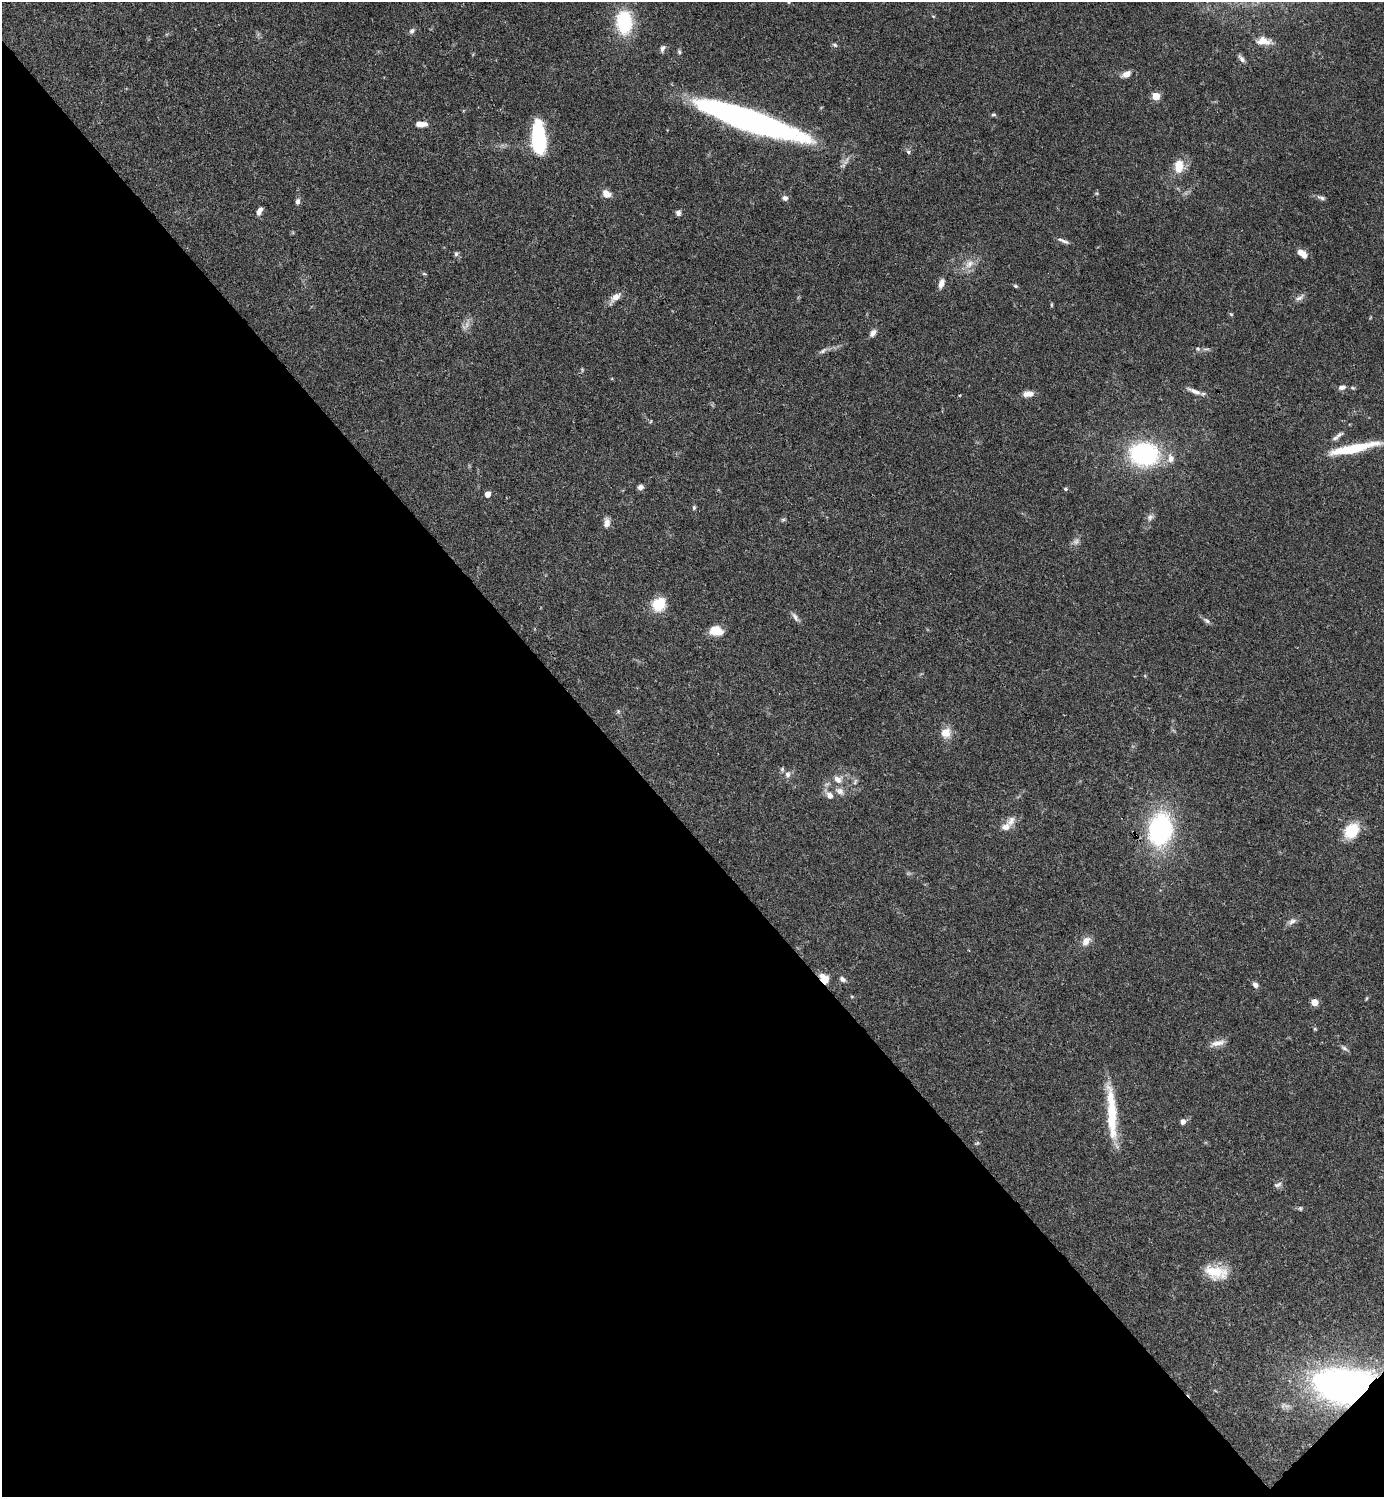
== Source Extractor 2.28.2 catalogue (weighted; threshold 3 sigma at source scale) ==
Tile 14 of 4 x 4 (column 2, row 4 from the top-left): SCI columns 1682-3063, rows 2-1496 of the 5984 x 5985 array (HDU 1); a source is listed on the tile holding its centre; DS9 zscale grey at full resolution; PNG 1386 x 1499 px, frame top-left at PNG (2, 2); no overlay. Shown black and unused: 45% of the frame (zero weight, under 3 of 4 exposures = <1% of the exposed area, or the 3 px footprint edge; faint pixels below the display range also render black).
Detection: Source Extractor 2.28.2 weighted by HDU 2 'WHT'; one run over the whole footprint, this tile lists its part. Background 0.0386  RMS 0.0026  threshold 0.0118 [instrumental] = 3 sigma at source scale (4.5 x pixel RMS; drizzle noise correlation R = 1.50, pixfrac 1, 0.05/0.05 arcsec/px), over >= 5 px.
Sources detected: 88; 2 too faint to see at this stretch — not listed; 4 inside a brighter listed object's ellipse — not listed separately; the other 82 listed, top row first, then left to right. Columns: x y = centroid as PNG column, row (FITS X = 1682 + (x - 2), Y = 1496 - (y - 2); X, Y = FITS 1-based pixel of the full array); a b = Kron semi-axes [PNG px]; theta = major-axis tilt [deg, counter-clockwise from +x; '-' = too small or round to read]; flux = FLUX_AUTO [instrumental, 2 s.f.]
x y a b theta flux
933 16 5 3 - 0.23
624 22 29 19 -88 14
412 31 8 6 44 0.74
1263 41 17 9 -4 2.9
835 45 8 5 -27 0.5
663 49 10 6 66 0.78
679 52 6 5 - 0.42
1242 59 12 5 -48 0.92
1127 74 9 7 26 1.9
1156 96 5 5 - 8.1
993 115 8 4 1 0.39
750 121 101 17 -19 110
421 124 13 6 0 2.3
539 139 28 11 -86 27
908 152 6 5 - 0.51
1179 166 15 11 85 4.6
1097 193 6 4 -20 0.35
607 194 10 8 -33 2.4
785 198 7 6 - 0.95
1321 198 11 5 -20 0.81
298 201 8 6 82 0.87
259 211 9 5 60 1.4
678 213 7 6 - 0.81
1064 241 15 5 -25 1
1301 253 9 6 -16 1.9
456 254 6 5 - 0.61
969 264 14 10 42 2.4
424 274 6 4 -2 0.32
941 283 11 6 71 1.6
1015 286 6 4 -20 0.39
616 297 16 8 37 2
1300 298 14 6 30 1.1
1051 305 6 4 -90 0.28
1231 314 6 4 -44 0.31
873 333 10 7 55 1.2
1198 349 6 4 -45 0.39
823 351 13 5 32 0.93
1342 387 9 6 13 1.1
1195 391 19 6 -25 1.7
1028 394 13 6 4 1.9
1339 435 13 6 35 1.1
1356 448 56 9 13 11
1144 454 24 19 -4 36
1171 458 12 8 -82 1.8
640 487 6 6 - 1.1
1065 489 5 5 - 0.42
488 494 5 4 - 2.3
694 508 6 5 - 0.4
1150 517 10 7 59 1
783 520 7 4 1 0.4
607 523 11 7 84 1.7
659 604 15 13 51 6.9
795 617 13 6 -58 1
1207 620 11 5 -37 0.78
715 630 11 8 -10 6.6
618 711 5 5 - 0.43
946 733 13 12 - 2.9
788 774 8 7 - 1.1
838 779 11 9 -35 1.9
855 782 10 4 64 0.62
839 791 14 8 -30 1.6
830 795 9 8 - 1.5
1011 821 16 10 58 2
1160 829 26 19 82 43
1352 831 13 10 46 11
1292 921 11 7 29 1.2
1086 941 13 9 48 2
824 978 14 9 -49 3.1
843 979 8 6 -35 0.82
1255 985 7 6 - 1
852 996 5 3 - 0.26
1314 1002 5 5 - 5.9
1315 1029 5 4 - 0.31
1217 1043 22 7 16 2.1
1344 1048 9 5 -22 0.68
1112 1113 65 10 -86 13
1183 1121 6 5 - 1.2
977 1143 7 4 44 0.36
1278 1185 11 5 21 0.77
1300 1208 6 5 - 0.39
1216 1272 30 15 -10 7
1346 1385 48 26 -4 150
Overlapping masked pixels (flux is a lower limit): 2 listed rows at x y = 824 978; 1346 1385